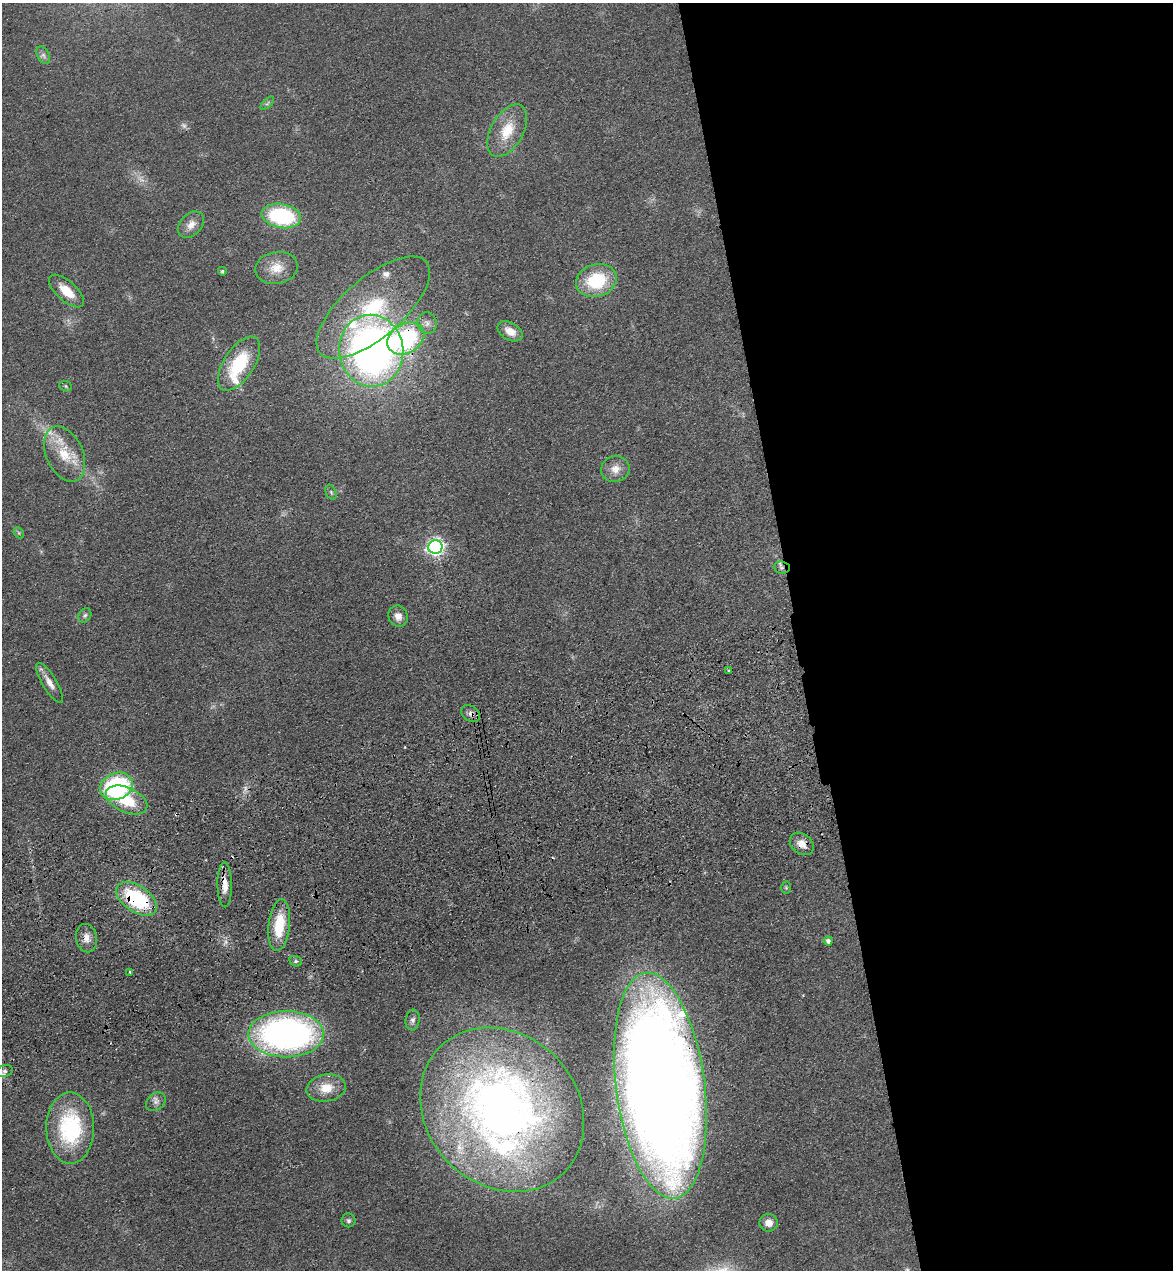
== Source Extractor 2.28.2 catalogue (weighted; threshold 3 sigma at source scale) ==
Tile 8 of 4 x 4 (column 4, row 2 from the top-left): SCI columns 3696-4866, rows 2651-3918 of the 5166 x 5303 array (HDU 1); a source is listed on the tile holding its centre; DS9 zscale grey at full resolution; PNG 1175 x 1272 px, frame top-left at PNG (2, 3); each listed source drawn as its Kron ellipse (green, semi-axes under 4 px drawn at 4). Shown black and unused: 32% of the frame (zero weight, under 3 of 4 exposures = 6% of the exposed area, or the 3 px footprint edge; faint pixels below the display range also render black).
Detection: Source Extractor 2.28.2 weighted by HDU 2 'WHT'; one run over the whole footprint, this tile lists its part. Background 0.0693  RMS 0.0071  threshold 0.0318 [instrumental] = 3 sigma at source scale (4.5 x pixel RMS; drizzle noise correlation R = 1.50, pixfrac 1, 0.05/0.05 arcsec/px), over >= 5 px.
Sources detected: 56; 3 too faint to see at this stretch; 1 cosmic-ray / hot-pixel residue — neither listed nor drawn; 4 inside a brighter listed object's ellipse — not listed separately; the other 48 listed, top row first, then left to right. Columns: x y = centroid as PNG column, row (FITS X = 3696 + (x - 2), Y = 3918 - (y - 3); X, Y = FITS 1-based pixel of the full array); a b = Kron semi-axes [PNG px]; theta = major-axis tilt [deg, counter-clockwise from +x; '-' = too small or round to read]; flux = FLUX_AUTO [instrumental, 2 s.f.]
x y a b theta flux
43 55 9 6 -60 2.5
267 103 8 3 45 1.2
507 131 28 16 61 21
281 216 20 12 -10 71
191 225 15 10 47 6.6
276 268 21 16 10 13
222 271 4 4 - 1.2
596 281 21 16 16 38
66 291 22 10 -42 14
373 308 70 30 41 75
427 323 11 9 -78 3.8
510 331 13 8 -31 7.8
406 338 20 14 31 89
371 351 36 32 -83 420
239 364 31 15 57 42
66 386 6 5 - 1.1
65 454 29 18 -65 23
615 469 14 13 - 7.7
331 492 8 5 -65 1.4
19 533 6 4 -46 1
435 547 7 7 - 240
782 568 8 6 -6 2.1
85 615 7 6 - 1.7
398 616 11 9 -63 5.6
728 670 3 2 - 1.6
50 683 23 7 -58 6.8
471 714 10 7 -33 3.2
116 786 17 13 20 91
127 800 22 12 -25 28
802 844 13 10 -39 7
225 885 22 7 -89 8
786 888 6 5 - 1
137 899 23 13 -35 62
279 925 26 10 84 27
87 938 14 10 -78 6.1
828 941 4 4 - 2.3
296 961 6 5 - 1.4
130 972 3 2 - 1.6
413 1020 10 7 82 2.8
286 1034 37 23 0 260
5 1071 8 6 18 1.9
660 1086 114 44 -83 1800
326 1088 19 13 9 13
156 1102 11 8 40 3.4
502 1110 88 75 -45 490
70 1128 35 24 -90 66
348 1220 7 7 - 1.7
769 1223 9 9 - 5.5
Overlapping masked pixels (flux is a lower limit): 9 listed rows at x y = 406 338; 782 568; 471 714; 802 844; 225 885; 137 899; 279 925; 660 1086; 502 1110
Isophote crosses this tile's border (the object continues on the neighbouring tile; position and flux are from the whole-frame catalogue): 2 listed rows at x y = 5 1071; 660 1086